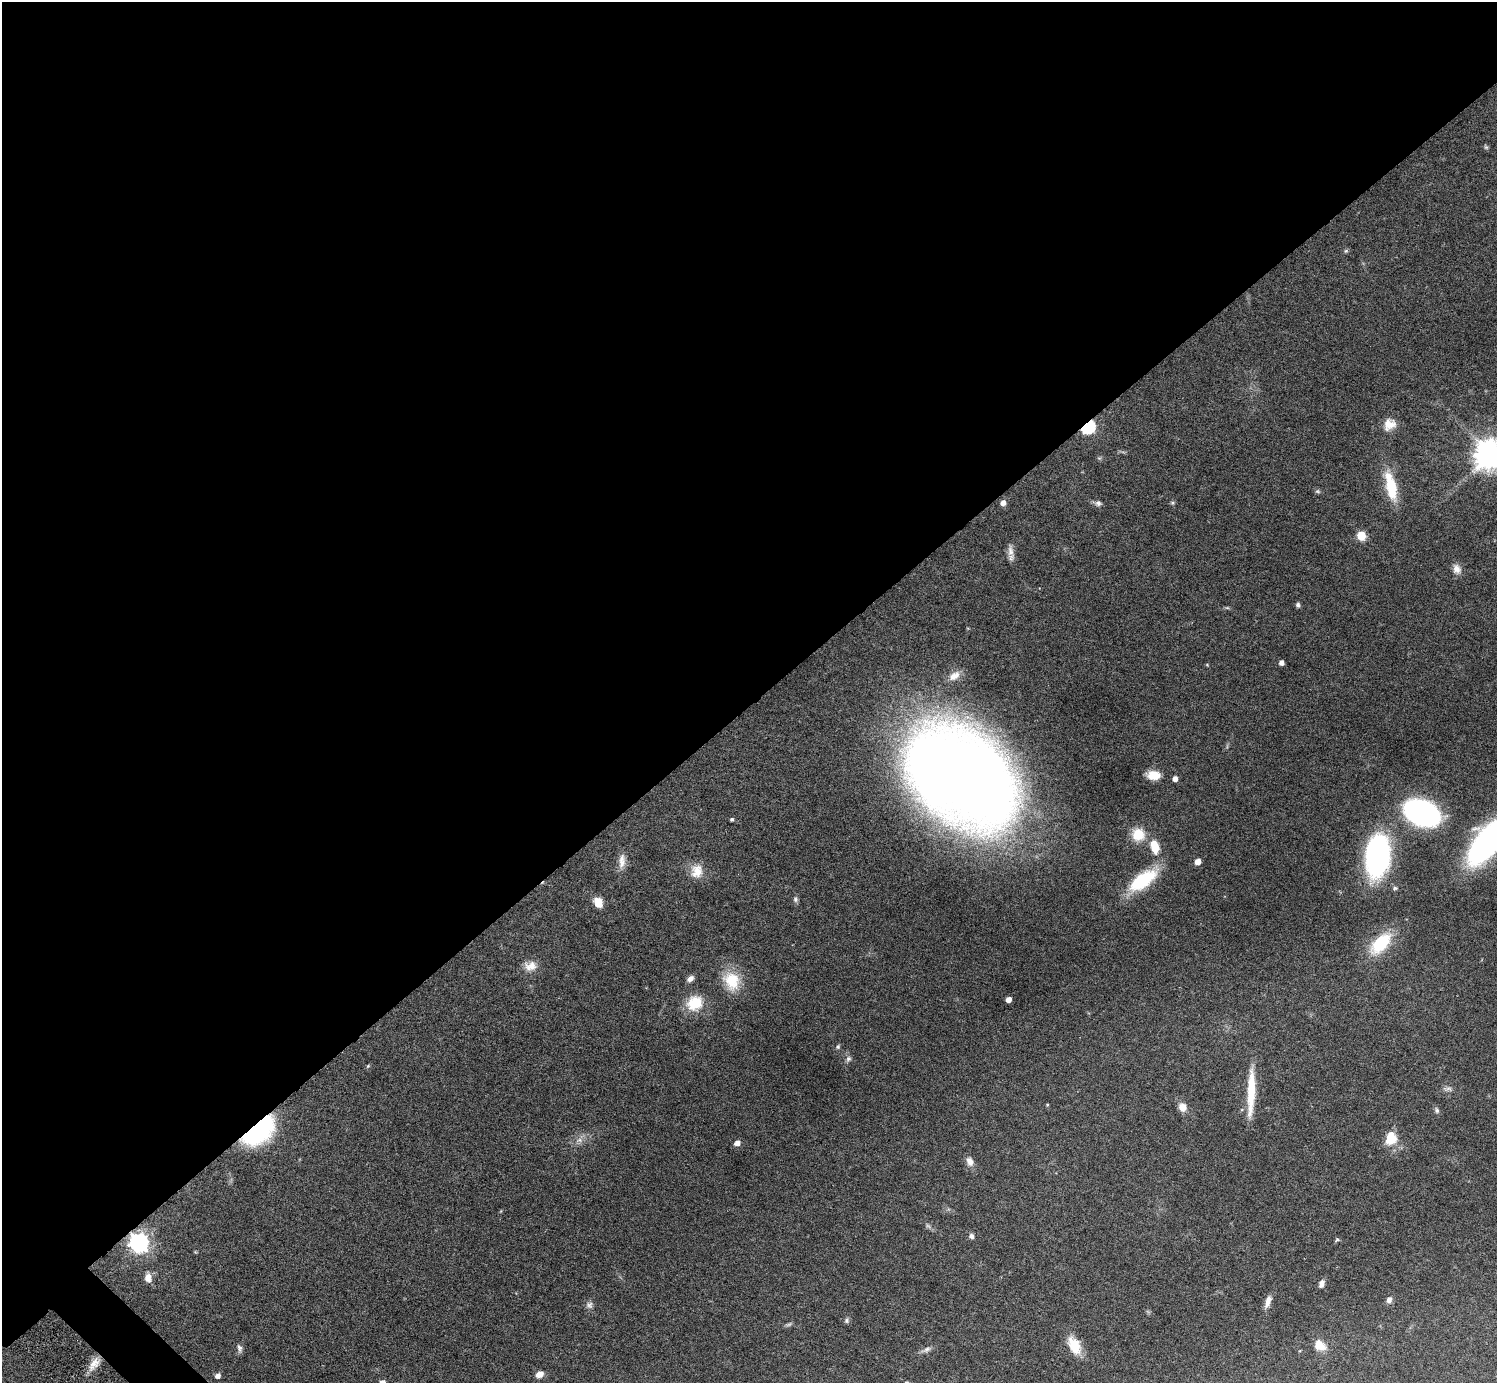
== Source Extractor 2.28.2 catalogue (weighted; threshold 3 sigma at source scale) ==
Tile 2 of 4 x 4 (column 2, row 1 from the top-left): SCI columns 1541-3035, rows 4343-5723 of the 6029 x 6026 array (HDU 1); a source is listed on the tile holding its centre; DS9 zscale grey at full resolution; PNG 1499 x 1385 px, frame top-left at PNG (2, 2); no overlay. Shown black and unused: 52% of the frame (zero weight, under 3 of 6 exposures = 3% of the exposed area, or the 3 px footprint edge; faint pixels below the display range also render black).
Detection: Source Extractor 2.28.2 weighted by HDU 2 'WHT'; one run over the whole footprint, this tile lists its part. Background 0.0569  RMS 0.0044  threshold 0.0178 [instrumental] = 3 sigma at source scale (4.09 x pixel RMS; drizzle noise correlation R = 1.36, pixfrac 0.8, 0.05/0.05 arcsec/px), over >= 5 px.
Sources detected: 73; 3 too faint to see at this stretch — not listed; the other 70 listed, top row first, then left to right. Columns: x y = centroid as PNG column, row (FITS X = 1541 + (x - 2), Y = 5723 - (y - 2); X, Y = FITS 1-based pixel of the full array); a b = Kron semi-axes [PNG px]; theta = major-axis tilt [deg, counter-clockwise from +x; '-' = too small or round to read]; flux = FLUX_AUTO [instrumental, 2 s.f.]
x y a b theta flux
1486 147 7 5 -62 0.69
1346 251 7 5 21 0.69
1389 424 16 14 44 5.1
1088 426 7 6 - 83
1490 454 10 9 - 760
1099 458 6 6 - 0.63
1391 486 38 12 -76 15
1317 491 7 5 -1 0.76
1003 503 6 6 - 2.4
1098 503 11 7 -10 1.5
1172 503 7 5 -2 0.65
1361 536 5 5 - 17
1010 551 18 8 -86 2.9
1457 569 14 10 -65 3
1298 605 5 4 - 1.1
1281 663 5 4 - 1.8
1207 665 4 4 - 0.37
954 676 17 10 33 4.1
1153 775 11 7 -6 8.8
962 777 82 51 -39 1200
1175 779 4 4 - 2.4
1422 813 26 17 -23 130
732 819 4 4 - 0.75
1138 834 14 13 - 9.5
1487 841 50 21 52 110
1155 847 17 10 -78 7.9
1377 856 41 22 84 91
622 861 22 9 86 4.1
1197 862 5 4 - 4
697 871 19 16 85 6.5
1143 880 38 15 37 23
1395 888 7 6 - 0.89
795 899 8 6 -81 1.1
598 902 10 8 -65 6
1381 943 27 13 46 22
530 966 18 13 1 4.9
690 978 8 5 39 2.1
732 981 26 21 -65 13
1008 999 5 4 - 3.1
695 1003 21 19 34 11
838 1047 6 5 - 0.78
848 1059 9 7 77 1.4
368 1066 5 4 - 0.55
1448 1089 14 7 -5 1.7
1251 1092 54 8 87 15
1047 1105 4 4 - 0.36
1182 1107 9 8 - 4.2
1437 1110 8 6 -67 1.1
257 1130 22 13 39 95
1391 1138 17 13 76 8.7
579 1140 11 7 1 2.3
737 1143 5 4 - 2.9
970 1161 11 8 -61 2.8
971 1236 6 6 - 1.4
1337 1240 6 4 42 0.83
139 1242 8 7 - 220
195 1252 5 4 - 0.36
148 1278 11 8 -80 3.1
1321 1284 9 6 75 2
1389 1300 7 6 - 1.9
1268 1301 17 7 74 3.1
589 1305 10 9 - 1.7
847 1320 7 6 - 0.91
1074 1345 21 12 -61 9.4
1320 1346 15 11 -34 5
239 1348 12 6 -72 1.5
926 1350 16 6 25 1.8
94 1364 22 9 51 5.1
539 1374 10 7 24 2.9
218 1376 5 5 - 2
Overlapping masked pixels (flux is a lower limit): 3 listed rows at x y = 1088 426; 257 1130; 139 1242
Isophote crosses this tile's border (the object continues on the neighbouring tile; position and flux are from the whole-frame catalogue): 2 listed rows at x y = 1490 454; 1487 841